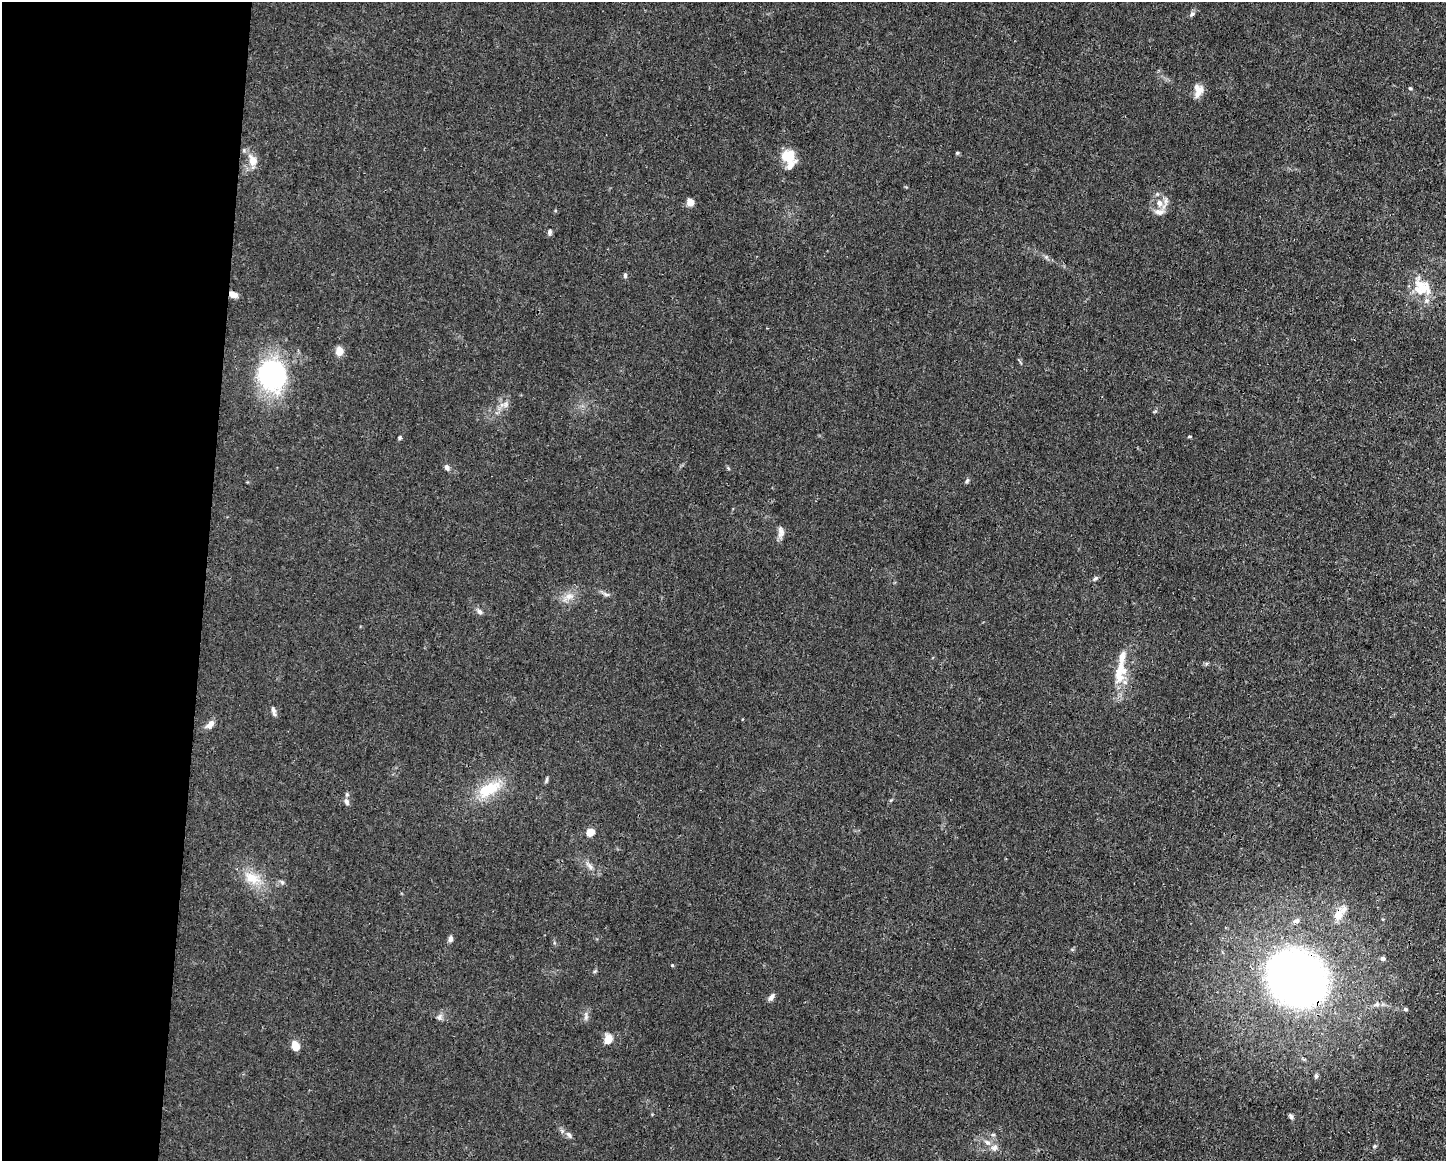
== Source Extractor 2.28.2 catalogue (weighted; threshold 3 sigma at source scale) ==
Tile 4 of 3 x 4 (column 1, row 2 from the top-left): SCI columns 112-1555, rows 2320-3478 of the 4666 x 4638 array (HDU 1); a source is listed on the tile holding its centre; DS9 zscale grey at full resolution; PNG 1448 x 1163 px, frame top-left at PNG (2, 2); no overlay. Shown black and unused: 14% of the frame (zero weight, under 3 of 4 exposures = <1% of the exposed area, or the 3 px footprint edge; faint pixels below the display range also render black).
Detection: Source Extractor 2.28.2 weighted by HDU 2 'WHT'; one run over the whole footprint, this tile lists its part. Background 0.0185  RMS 0.0025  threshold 0.0112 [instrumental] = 3 sigma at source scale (4.5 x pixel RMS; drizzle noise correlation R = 1.50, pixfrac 1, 0.05/0.05 arcsec/px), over >= 5 px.
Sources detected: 59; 6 inside a brighter listed object's ellipse — not listed separately; the other 53 listed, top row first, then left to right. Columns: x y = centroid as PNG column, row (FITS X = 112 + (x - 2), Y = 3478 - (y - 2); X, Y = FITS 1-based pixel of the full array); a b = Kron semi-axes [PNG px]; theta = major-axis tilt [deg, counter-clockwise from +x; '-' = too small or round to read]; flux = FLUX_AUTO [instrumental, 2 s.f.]
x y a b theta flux
1192 14 9 5 47 0.65
1410 88 5 3 - 0.26
1198 91 16 10 81 2.7
957 153 4 4 - 0.39
787 155 17 13 -14 5.6
252 160 18 12 -70 3
690 202 6 6 - 2.7
1159 203 11 8 -76 2.2
550 232 8 5 83 0.64
625 276 7 5 -89 0.46
1422 288 30 22 -53 7.8
233 294 9 6 -29 1.5
339 351 10 9 - 2
272 375 25 21 -77 46
506 404 10 6 78 1.1
400 437 6 4 88 0.36
1190 437 6 3 9 0.25
447 467 8 6 -58 0.87
967 481 8 5 66 0.49
781 532 15 7 -90 1.4
1095 578 9 5 37 0.54
606 594 11 5 -17 0.79
568 596 18 9 27 2.5
479 611 10 6 -45 0.81
1122 657 21 8 81 2.3
1119 678 15 13 32 3.6
274 711 13 5 -76 0.85
210 724 13 7 43 1.5
546 780 9 3 85 0.41
489 789 33 15 27 9.3
346 802 11 6 -69 1
590 832 5 5 - 6.9
590 866 10 5 -54 0.92
252 878 26 15 -23 5.6
282 882 7 5 -68 0.53
1338 915 18 13 68 3.2
1296 921 9 7 16 0.92
450 939 8 6 83 0.78
1383 958 5 4 - 0.66
672 965 4 4 - 0.26
1297 978 46 39 -38 180
771 997 10 5 54 1
1376 1004 10 7 17 0.99
1405 1009 5 4 - 0.45
440 1016 9 6 62 0.84
586 1017 11 5 85 0.85
608 1039 8 7 - 3.5
295 1046 7 6 - 4.3
1316 1076 6 5 - 0.55
1291 1116 6 4 -65 0.65
993 1134 6 4 0 0.39
569 1135 10 6 -52 0.9
994 1148 10 9 - 1.4
Overlapping masked pixels (flux is a lower limit): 3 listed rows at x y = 233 294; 1338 915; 1297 978